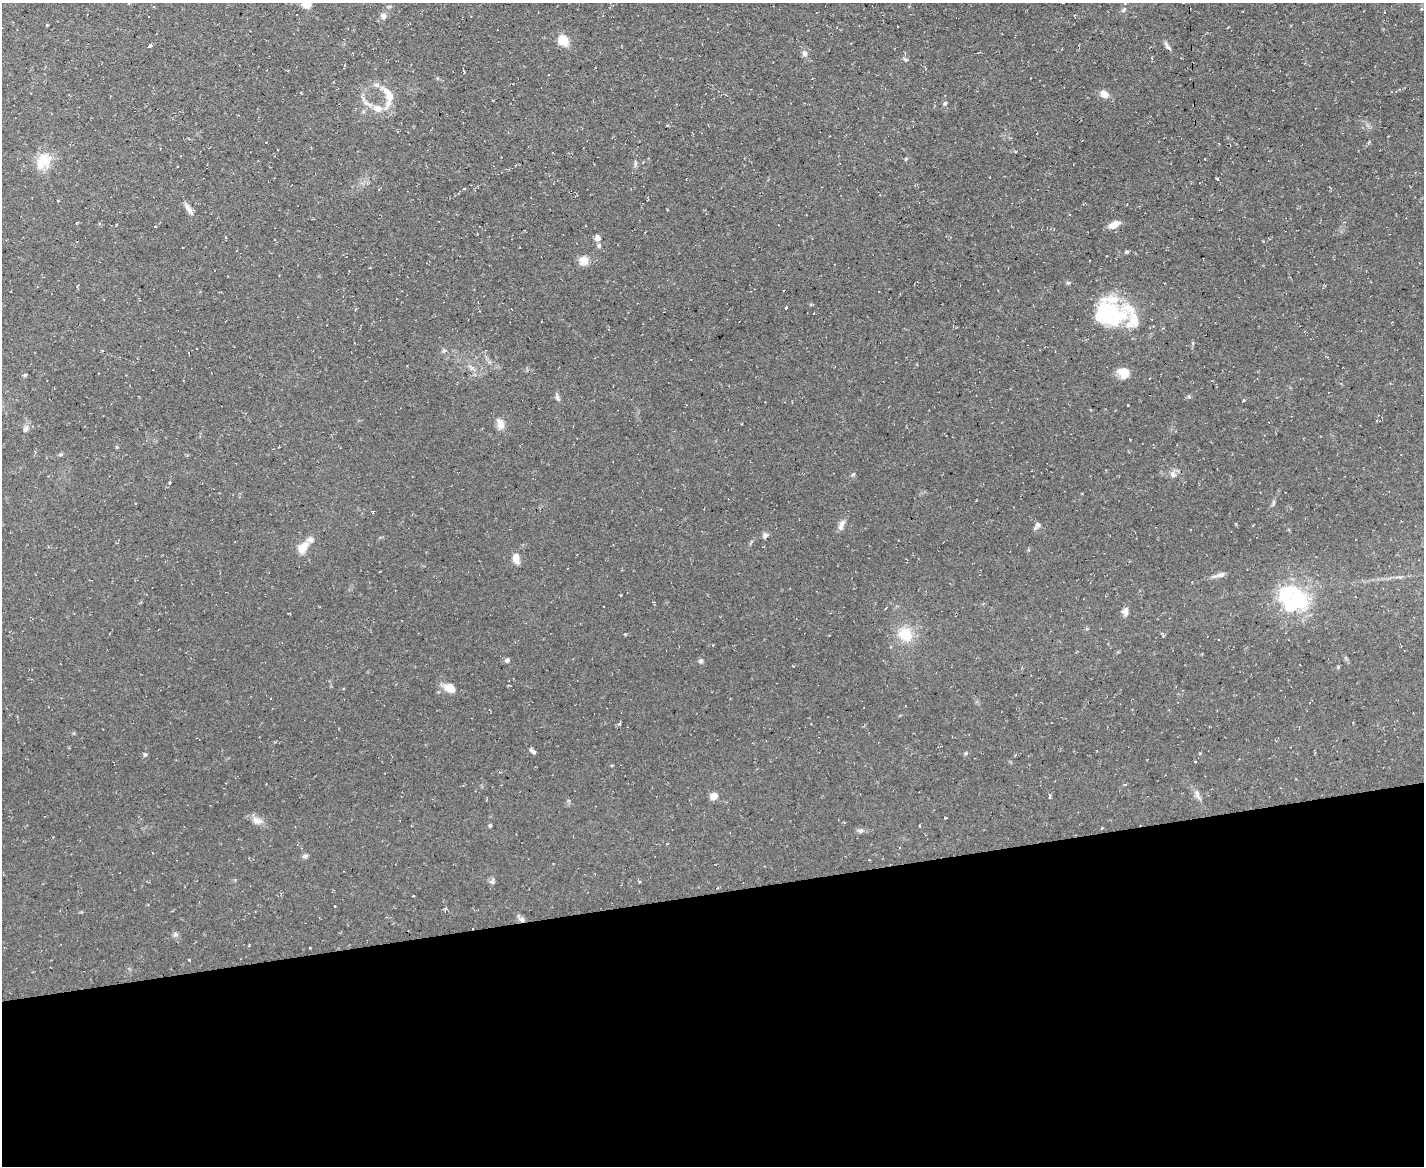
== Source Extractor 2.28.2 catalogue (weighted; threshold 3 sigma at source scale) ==
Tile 11 of 3 x 4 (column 2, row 4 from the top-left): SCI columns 1549-2970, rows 1-1164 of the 4627 x 4656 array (HDU 1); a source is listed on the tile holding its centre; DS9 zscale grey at full resolution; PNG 1426 x 1168 px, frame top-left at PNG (2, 3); no overlay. Shown black and unused: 24% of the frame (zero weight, under 2 of 3 exposures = <1% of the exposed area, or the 3 px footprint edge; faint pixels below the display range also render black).
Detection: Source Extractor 2.28.2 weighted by HDU 2 'WHT'; one run over the whole footprint, this tile lists its part. Background 0.0853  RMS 0.0072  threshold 0.0326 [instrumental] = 3 sigma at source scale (4.5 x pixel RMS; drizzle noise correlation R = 1.50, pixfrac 1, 0.05/0.05 arcsec/px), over >= 5 px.
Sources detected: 86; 3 inside a brighter object's white glare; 2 cosmic-ray / hot-pixel residue — not listed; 8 inside a brighter listed object's ellipse — not listed separately; the other 73 listed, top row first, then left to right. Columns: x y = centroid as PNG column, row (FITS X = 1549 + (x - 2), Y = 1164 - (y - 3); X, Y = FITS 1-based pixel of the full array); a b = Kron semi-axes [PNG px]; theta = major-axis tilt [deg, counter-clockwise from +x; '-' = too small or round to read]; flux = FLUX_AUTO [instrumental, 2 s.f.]
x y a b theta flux
307 3 5 5 - 32
1125 3 4 3 - 0.84
1421 9 4 4 - 0.9
1124 10 7 5 56 1.3
383 16 9 8 - 2.7
47 25 3 3 - 0.74
563 41 6 5 - 26
150 45 3 3 - 2.4
1168 47 13 5 -50 2.1
805 53 8 7 - 2.4
906 59 8 4 -9 1.1
464 71 4 2 - 0.97
377 85 9 5 -6 2.2
1104 94 11 8 -37 5.1
389 96 21 10 83 10
945 103 6 5 - 1.4
377 108 12 9 -8 7.1
44 158 23 16 -34 14
906 159 5 4 - 0.76
635 164 8 4 89 1.3
1217 179 4 2 - 0.65
189 209 18 6 -58 3.9
1114 225 12 7 27 7
155 226 3 2 - 0.67
597 238 8 7 - 2.6
1127 252 7 3 8 1.1
584 260 9 9 - 7.5
786 308 3 3 - 0.8
1111 310 36 19 -46 36
1123 373 14 12 -31 8.1
25 375 5 4 - 0.89
1189 396 5 5 - 1
557 398 8 5 -60 1.8
1244 400 3 3 - 0.76
500 424 14 9 -69 5.4
25 429 9 6 65 2.5
853 474 6 4 3 0.9
1173 474 9 7 -56 2.9
169 482 3 3 - 1.2
1273 503 11 4 74 1.4
841 524 13 7 66 4
1038 524 9 7 -83 2.2
765 536 8 6 66 2.1
303 547 14 9 47 11
516 558 12 7 -82 5.9
1219 575 18 5 16 3.7
1287 593 36 25 31 38
620 595 3 2 - 0.58
1125 611 10 8 75 3.2
625 634 3 3 - 0.69
905 634 22 18 -43 18
507 660 5 5 - 2.3
701 661 6 6 - 1.7
449 688 15 10 -25 8.7
620 723 5 3 - 0.84
533 751 9 4 -35 1.8
966 753 5 4 - 0.84
145 754 6 5 - 1.3
1195 761 3 2 - 0.57
1197 795 16 5 -69 3.2
714 796 6 5 - 8.4
1049 797 4 3 - 1.6
945 818 3 2 - 0.6
257 821 15 9 -13 5.1
490 825 5 4 - 0.87
919 825 3 2 - 0.74
860 831 8 6 -3 2
305 856 7 6 - 1.8
492 882 8 6 80 1.8
639 882 4 3 - 0.67
521 919 8 7 - 2.7
175 935 7 4 18 1.3
189 960 3 2 - 0.65
Overlapping masked pixels (flux is a lower limit): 1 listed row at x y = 521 919
Isophote crosses this tile's border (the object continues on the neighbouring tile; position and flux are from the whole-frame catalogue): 2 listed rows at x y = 307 3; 1125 3
Unlisted compact peaks at least as high as the median listed source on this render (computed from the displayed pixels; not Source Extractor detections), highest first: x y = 1128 405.